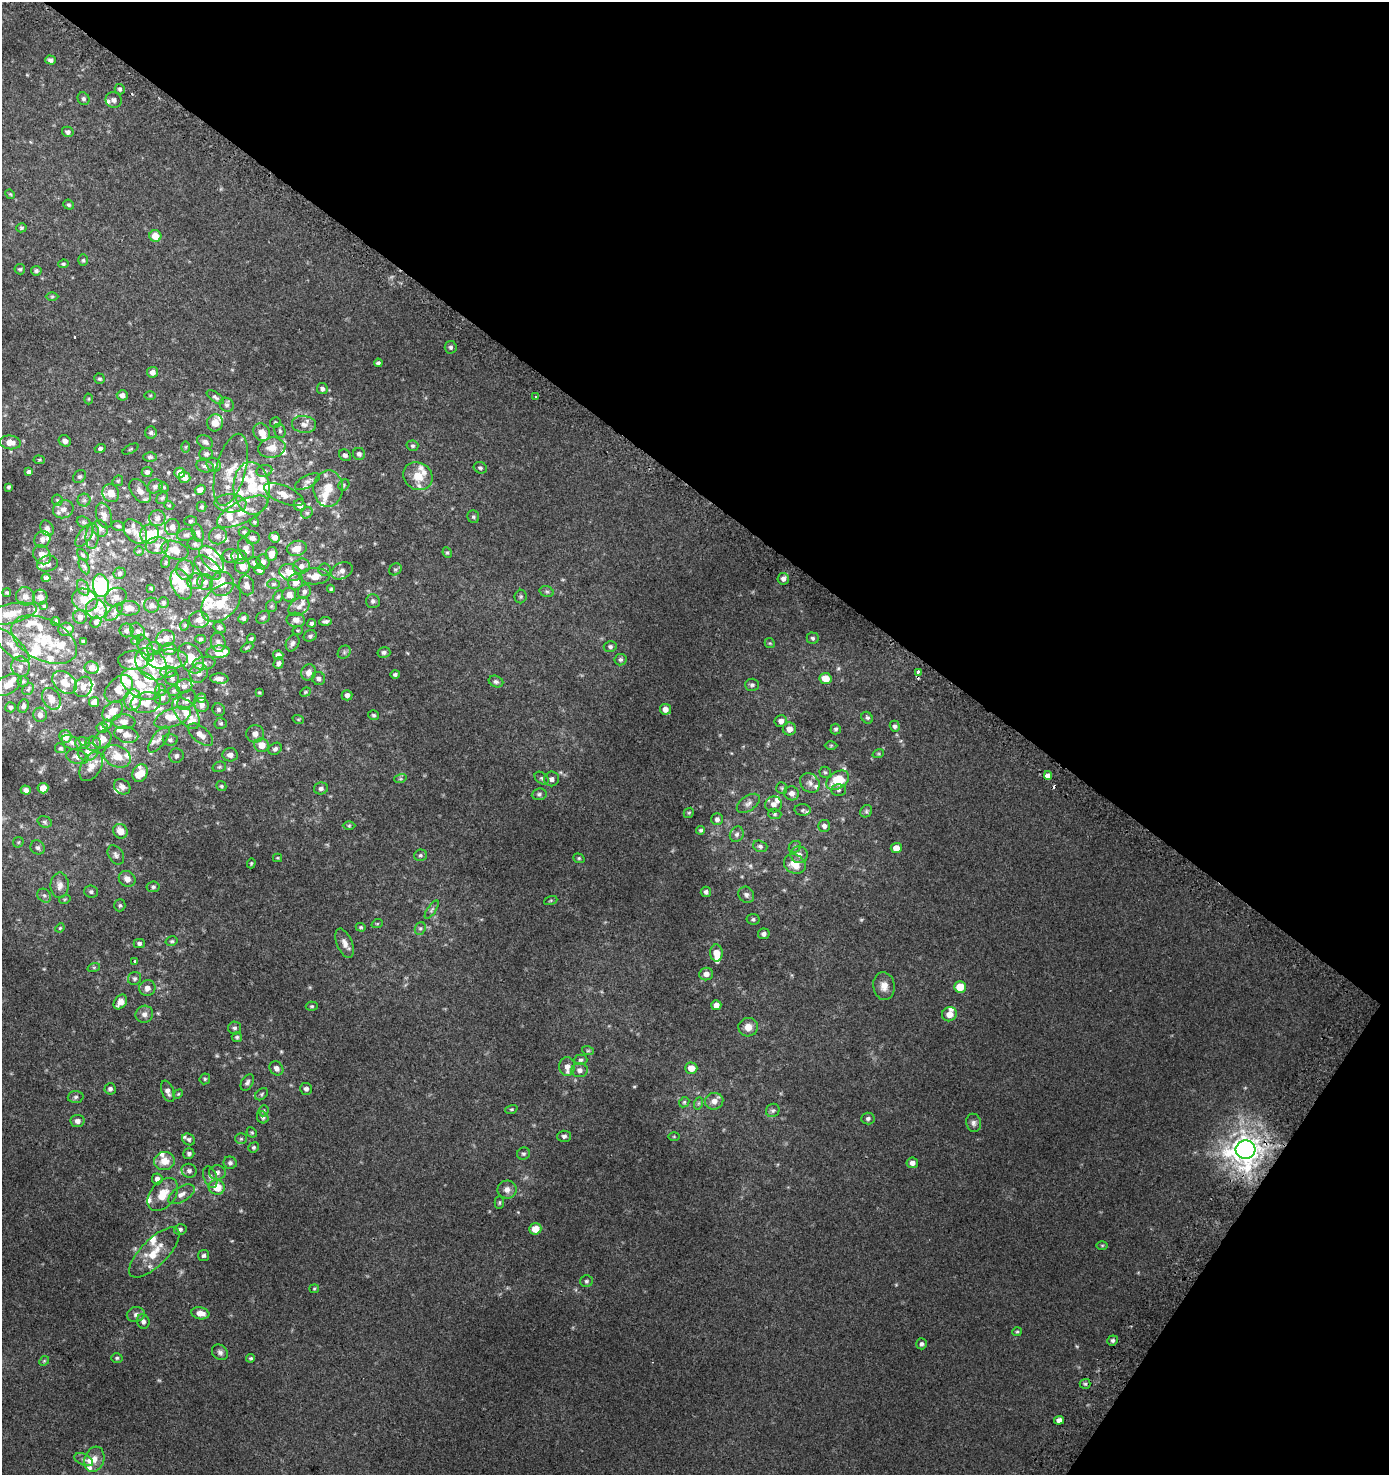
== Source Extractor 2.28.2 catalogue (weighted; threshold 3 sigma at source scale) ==
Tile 8 of 4 x 4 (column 4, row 2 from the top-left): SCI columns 4473-5859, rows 3011-4483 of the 6086 x 6030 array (HDU 1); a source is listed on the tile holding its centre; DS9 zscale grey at full resolution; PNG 1391 x 1477 px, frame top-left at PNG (2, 2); each listed source drawn as its Kron ellipse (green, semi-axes under 4 px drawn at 4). Shown black and unused: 37% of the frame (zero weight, under 2 of 3 exposures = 3% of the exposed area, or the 3 px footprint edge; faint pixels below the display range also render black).
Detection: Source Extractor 2.28.2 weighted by HDU 2 'WHT'; one run over the whole footprint, this tile lists its part. Background 0.00795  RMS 0.0063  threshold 0.0283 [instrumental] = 3 sigma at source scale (4.5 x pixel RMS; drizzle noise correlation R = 1.50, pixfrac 1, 0.0396/0.0396 arcsec/px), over >= 5 px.
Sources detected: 539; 4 too faint to see at this stretch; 1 inside a brighter object's white glare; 3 cosmic-ray / hot-pixel residue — neither listed nor drawn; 108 inside a brighter listed object's ellipse — not listed separately; the other 423 listed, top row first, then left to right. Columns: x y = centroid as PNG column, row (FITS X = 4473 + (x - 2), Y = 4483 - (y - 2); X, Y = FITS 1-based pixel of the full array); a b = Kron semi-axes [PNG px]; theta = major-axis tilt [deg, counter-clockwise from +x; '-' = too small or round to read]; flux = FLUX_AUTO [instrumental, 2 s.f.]
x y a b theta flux
50 60 5 4 - 1.7
120 89 5 5 - 1.1
83 99 6 5 - 1.3
114 100 8 7 - 2.1
68 132 6 5 - 1.5
10 194 5 4 - 0.62
69 205 5 4 - 0.95
21 228 5 4 - 0.88
155 236 6 6 - 8.6
83 260 6 5 - 0.95
63 264 5 3 - 0.85
20 269 5 5 - 0.93
36 271 5 5 - 1.1
52 296 6 4 1 0.81
451 347 6 6 - 1.3
378 363 4 3 - 1.2
152 372 5 5 - 2.9
100 379 5 5 - 0.9
322 389 5 5 - 1.7
122 395 5 5 - 2.6
150 395 5 3 - 0.52
215 397 10 5 -35 1.4
536 397 3 2 - 0.89
89 399 5 3 - 0.52
227 405 7 6 - 1.6
275 422 5 5 - 0.81
215 423 8 8 - 5.1
304 424 12 8 -7 3.6
280 431 7 5 -76 1.3
151 432 6 6 - 1.4
262 432 9 7 -55 5.9
65 441 6 5 - 2.2
10 442 10 7 -7 5
205 442 8 6 -30 1.9
412 446 6 5 - 1
185 447 6 4 89 0.65
100 448 5 4 - 1.4
272 448 13 10 10 6.9
131 449 9 4 27 0.66
206 454 7 5 2 1.5
359 454 6 6 - 1.6
345 455 6 5 - 1.6
150 457 6 4 -1 1.2
39 460 6 4 -6 0.73
214 465 7 6 - 1.6
205 466 9 6 -13 1.6
480 468 7 5 -25 1.3
231 470 37 15 75 13
264 471 8 6 15 1.3
29 472 4 4 - 1.6
147 472 5 5 - 1.2
180 473 5 5 - 6.5
80 476 7 5 42 1.2
418 476 15 13 -35 8.9
184 477 6 5 - 3.9
118 481 6 5 - 0.72
307 481 14 6 28 2.2
344 485 6 5 - 0.87
155 486 8 6 28 1.8
8 487 3 3 - 0.77
164 487 5 4 - 0.66
252 488 26 18 -85 19
328 489 18 14 88 10
200 490 5 4 - 2.5
140 491 14 8 -52 3.4
111 493 9 8 - 6.1
284 494 21 8 -23 5.1
162 498 6 5 - 0.9
57 500 6 5 - 0.95
84 500 6 6 - 1.4
230 503 16 9 -3 5.8
169 505 5 3 - 0.49
300 505 6 5 - 2.4
202 507 5 5 - 0.89
63 509 10 9 - 4
242 512 28 11 27 10
307 513 6 5 - 0.93
104 515 13 7 -73 3.2
473 517 6 6 - 1
157 518 8 8 - 2.7
190 521 6 5 - 0.98
84 522 7 5 -21 1
255 522 4 4 - 0.64
118 526 7 4 -11 0.98
172 527 8 7 - 3.3
47 528 8 6 -61 2
100 528 8 7 - 2.3
135 531 14 9 -47 4.8
244 532 5 4 - 0.91
198 533 9 5 -73 1.7
150 534 9 9 - 10
186 535 9 6 9 1.6
84 536 13 6 55 2.2
92 536 13 6 85 2.4
218 536 9 8 - 2.4
275 537 5 5 - 3
252 538 7 6 - 2.5
42 539 8 7 - 2.4
195 544 8 6 -13 1.4
157 545 11 8 7 3.8
297 548 10 7 14 5.4
246 549 11 7 -66 2.7
175 550 14 8 -20 7
139 551 5 4 - 0.57
447 553 5 4 - 0.81
272 554 7 5 81 3.8
42 555 10 8 -57 4.9
83 555 7 4 -45 0.84
231 556 8 7 - 2.1
239 557 8 7 - 3.7
212 559 16 8 -48 5.6
166 562 6 3 71 0.61
263 562 7 6 - 1.9
254 563 6 5 - 1.9
47 564 10 8 13 3.6
84 566 8 4 -62 0.98
243 566 7 7 - 5.1
301 566 8 7 - 2.7
208 568 15 9 -40 3.9
324 569 6 6 - 1.1
395 569 7 5 40 0.98
185 570 10 9 - 4.4
260 570 5 5 - 2.5
342 571 11 8 26 3.3
120 573 6 5 - 1.2
290 573 11 8 -18 6.2
315 576 15 8 1 5.2
46 578 4 4 - 1.5
783 579 6 5 - 2.1
195 581 8 7 - 3.6
205 582 8 8 - 2.3
296 582 8 7 - 4.5
181 584 16 9 -66 12
222 584 12 11 - 7.7
274 584 6 5 - 0.93
247 585 10 7 -77 2.8
101 586 11 8 -81 49
83 588 8 5 -64 1.6
151 588 4 3 - 0.57
331 589 4 4 - 0.73
304 591 7 6 - 1.8
547 592 7 5 -16 1.2
7 593 4 3 - 0.67
289 594 7 7 - 3.2
25 596 9 9 - 3.5
278 596 6 4 62 0.91
40 597 7 7 - 2.9
116 597 11 9 23 3.2
521 597 7 6 - 1.1
85 600 13 11 -29 8.1
373 601 7 7 - 1.5
164 603 5 5 - 0.96
221 603 23 15 43 14
152 605 7 7 - 1.8
44 606 4 3 - 0.6
271 606 6 5 - 0.84
299 607 11 8 37 2.9
128 608 11 7 -1 3.5
96 609 10 9 - 4.2
114 612 11 5 46 1.7
10 614 27 9 12 11
80 617 7 6 - 2.2
263 617 7 6 - 1.3
243 618 5 5 - 1.4
199 620 10 8 -1 3.6
296 620 9 7 -11 3
325 621 6 3 4 1.4
56 622 4 3 - 1.1
96 622 6 5 - 1.3
312 623 4 4 - 1.3
185 625 5 3 - 0.51
220 628 6 5 - 1.1
66 629 7 7 - 1.8
127 630 7 6 - 1.7
298 630 5 3 - 0.56
138 632 9 6 -62 2.1
310 636 7 5 29 1.2
166 638 9 8 - 4.5
813 638 6 6 - 1.1
200 639 5 4 - 0.94
251 639 5 4 - 0.92
44 640 35 20 -26 23
84 641 4 3 - 1.2
136 641 4 4 - 0.82
218 642 9 7 -78 1.9
293 643 9 6 65 2.1
770 643 5 4 - 0.72
11 645 23 8 -43 6
610 646 6 5 - 1.3
247 647 7 3 27 0.7
145 648 14 7 -66 3.3
153 649 7 6 - 1.3
169 649 7 6 - 2.9
218 652 11 6 5 6.8
344 652 7 6 - 1.3
384 652 6 5 - 1.5
278 655 5 4 - 3.2
191 658 16 11 -58 10
167 659 21 10 3 7.7
134 660 15 9 3 4.5
621 660 6 6 - 1.2
204 663 11 6 7 2.5
279 663 6 5 - 1.6
151 664 18 13 -46 16
20 667 10 9 - 3.5
92 668 7 6 - 3.4
168 672 8 5 0 1.3
309 672 8 7 - 3.6
918 672 3 3 - 5.3
199 673 10 9 - 4.3
395 674 4 4 - 1
172 678 7 6 - 1.7
319 678 7 6 - 1.9
219 679 9 5 -3 2.5
826 679 6 5 - 9.1
23 681 5 5 - 0.98
64 682 13 9 -40 7.6
496 682 7 5 -22 1.3
140 684 21 13 -31 12
7 685 15 9 30 6.8
752 685 7 6 - 1.3
184 686 8 7 - 2.1
83 687 11 8 62 4.4
28 689 6 5 - 1
119 689 16 11 44 6.5
160 690 6 5 - 1.1
174 691 6 5 - 0.97
259 692 4 3 - 0.61
305 692 5 4 - 0.77
347 695 5 5 - 1.7
162 698 8 7 - 2
201 698 5 4 - 1.5
51 699 11 8 -59 5.3
133 700 10 8 82 12
186 700 11 7 52 2.8
94 702 5 5 - 3.7
146 703 15 10 11 6.2
202 705 7 7 - 2.5
23 706 7 5 68 1.4
11 707 5 5 - 1.2
665 709 5 5 - 3.5
219 710 6 6 - 1.1
113 711 11 8 41 4.8
186 713 18 10 -53 9
40 715 7 6 - 2.7
374 715 5 4 - 0.93
172 717 19 9 21 6.7
867 718 6 5 - 1.2
298 719 6 3 -18 0.64
781 721 6 6 - 2.6
124 722 11 7 -6 3.2
221 723 6 5 - 0.92
107 724 5 4 - 0.87
895 726 5 5 - 1.3
102 728 6 5 - 1.5
789 729 6 6 - 3.8
836 729 5 5 - 1.1
255 734 9 8 - 3.3
126 735 12 8 -14 4.1
201 735 15 7 -38 4.1
65 736 6 6 - 6.8
102 739 10 7 45 5.1
159 739 15 6 54 2.9
170 740 7 6 - 1.3
72 743 10 6 -28 2.3
82 743 7 6 - 1.4
93 744 8 7 - 2.2
261 745 7 7 - 7
831 745 6 4 1 0.7
60 748 6 4 -26 0.94
275 749 7 5 33 1.5
88 752 10 8 15 3.7
878 754 6 4 18 0.71
230 755 7 6 - 2.9
117 756 14 10 -26 9
176 756 7 7 - 1.5
77 757 11 7 -14 2.4
91 766 16 10 59 5.2
219 767 7 5 15 0.96
825 772 5 5 - 0.96
140 773 9 7 63 11
1048 776 4 4 - 34
542 778 8 5 -40 1.2
400 779 6 4 18 0.85
552 779 7 7 - 2.2
838 780 12 8 33 22
810 783 11 9 -44 3.1
221 786 5 4 - 0.81
122 787 9 7 -35 2.6
43 788 5 5 - 5.9
321 788 7 6 - 1.5
782 788 6 5 - 0.92
26 790 5 4 - 1.9
838 790 7 5 2 1.2
792 793 7 7 - 3
539 794 7 6 - 1.4
748 803 13 7 36 2.7
774 804 8 8 - 3.1
803 810 8 6 -4 1.2
866 811 6 5 - 1.2
689 813 5 4 - 0.78
775 814 6 5 - 1.1
717 819 6 5 - 1.7
45 822 7 5 -18 1.3
349 826 6 4 1 0.79
824 826 6 6 - 2.1
701 830 4 4 - 0.88
120 831 8 7 - 5.4
737 834 8 6 62 1.9
18 842 6 5 - 0.75
760 846 7 5 -19 1.4
38 847 7 6 - 1.6
795 847 6 5 - 1.1
896 848 5 5 - 6.5
116 855 10 7 -55 2
420 855 6 5 - 1.1
799 855 8 8 - 2.7
278 858 4 4 - 0.6
579 858 6 4 -21 0.83
251 863 5 4 - 0.67
795 864 11 9 -27 8.6
127 879 9 7 -40 4
60 885 13 9 89 4
153 887 6 5 - 1.1
91 892 7 6 - 1.3
706 892 5 5 - 1.6
746 895 8 7 - 1.9
44 896 7 6 - 1.6
65 899 6 3 18 0.67
551 900 7 3 19 0.61
120 905 6 5 - 0.99
432 910 11 4 57 1.3
753 919 6 5 - 1.1
377 924 6 3 19 0.61
361 927 5 4 - 0.71
60 928 5 4 - 0.65
420 928 6 5 - 1.1
764 934 6 5 - 1.8
172 941 6 4 13 0.88
139 943 5 4 - 1.3
345 943 15 7 -67 3.9
716 953 8 6 -87 6.9
135 962 3 3 - 2.5
94 967 6 4 18 0.87
706 974 7 6 - 3.1
134 978 7 6 - 1.3
884 986 14 10 -82 5.1
960 987 6 5 - 14
147 988 8 7 - 3
120 1002 8 5 52 4.5
716 1005 5 5 - 3.5
312 1006 6 4 -2 0.84
144 1014 9 8 - 2.8
949 1014 7 7 - 4.7
748 1027 10 9 - 5.3
235 1028 6 6 - 1.3
237 1037 5 5 - 0.98
588 1051 6 3 -18 0.76
581 1060 7 5 0 1.2
567 1067 9 8 - 3.7
276 1068 8 6 -49 2.5
691 1068 6 5 - 6
579 1070 8 7 - 2.4
205 1079 6 5 - 0.89
247 1082 9 5 58 1.6
110 1089 5 5 - 1.5
306 1089 6 6 - 1.7
168 1091 11 6 -69 2.5
178 1094 5 4 - 0.62
261 1094 7 5 41 1
76 1097 8 6 3 1.4
714 1101 9 8 - 3.6
684 1102 5 4 - 0.84
699 1103 6 4 71 0.79
511 1109 6 4 19 0.75
773 1110 7 6 - 1.4
264 1111 6 5 - 0.9
263 1117 6 5 - 1.3
868 1118 7 6 - 1.5
77 1121 7 6 - 2.5
974 1123 9 7 -79 2.2
252 1132 5 4 - 0.77
564 1136 7 5 2 1.6
674 1137 5 3 - 0.52
189 1139 7 5 -33 1.1
241 1139 6 5 - 0.95
254 1147 5 5 - 1
1246 1150 10 9 - 780
189 1154 5 5 - 1.4
523 1154 6 6 - 1.3
164 1161 10 9 - 7.4
230 1163 6 6 - 1.5
912 1163 6 5 - 2.6
189 1171 7 7 - 1.7
217 1172 8 7 - 1.9
210 1177 11 6 -71 1.9
157 1179 5 5 - 2.2
217 1187 8 7 - 8.5
507 1190 9 9 - 3.4
163 1194 19 12 51 9.5
181 1194 15 7 30 3.4
499 1202 6 4 89 0.83
180 1229 6 5 - 1.3
535 1229 6 5 - 7.5
1102 1245 6 4 0 0.6
154 1252 33 13 45 15
204 1255 5 5 - 1.2
586 1281 6 6 - 1.1
314 1289 5 4 - 0.64
200 1313 9 6 -10 4.9
136 1314 9 7 14 2.2
143 1321 7 6 - 1.8
1017 1332 5 4 - 0.72
1113 1340 5 5 - 1.3
922 1344 5 5 - 1.3
220 1352 9 7 -41 1.9
117 1358 5 4 - 0.84
251 1358 4 3 - 0.8
44 1361 5 4 - 0.7
1085 1384 5 5 - 0.82
1059 1420 5 4 - 2.4
94 1459 13 9 71 5
84 1460 10 5 -25 1.8
Overlapping masked pixels (flux is a lower limit): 1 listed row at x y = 1246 1150
Isophote crosses this tile's border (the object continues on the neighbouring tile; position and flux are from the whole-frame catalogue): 1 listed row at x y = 10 614
Unlisted compact peaks at least as high as the median listed source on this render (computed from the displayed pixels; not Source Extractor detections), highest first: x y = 634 1087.